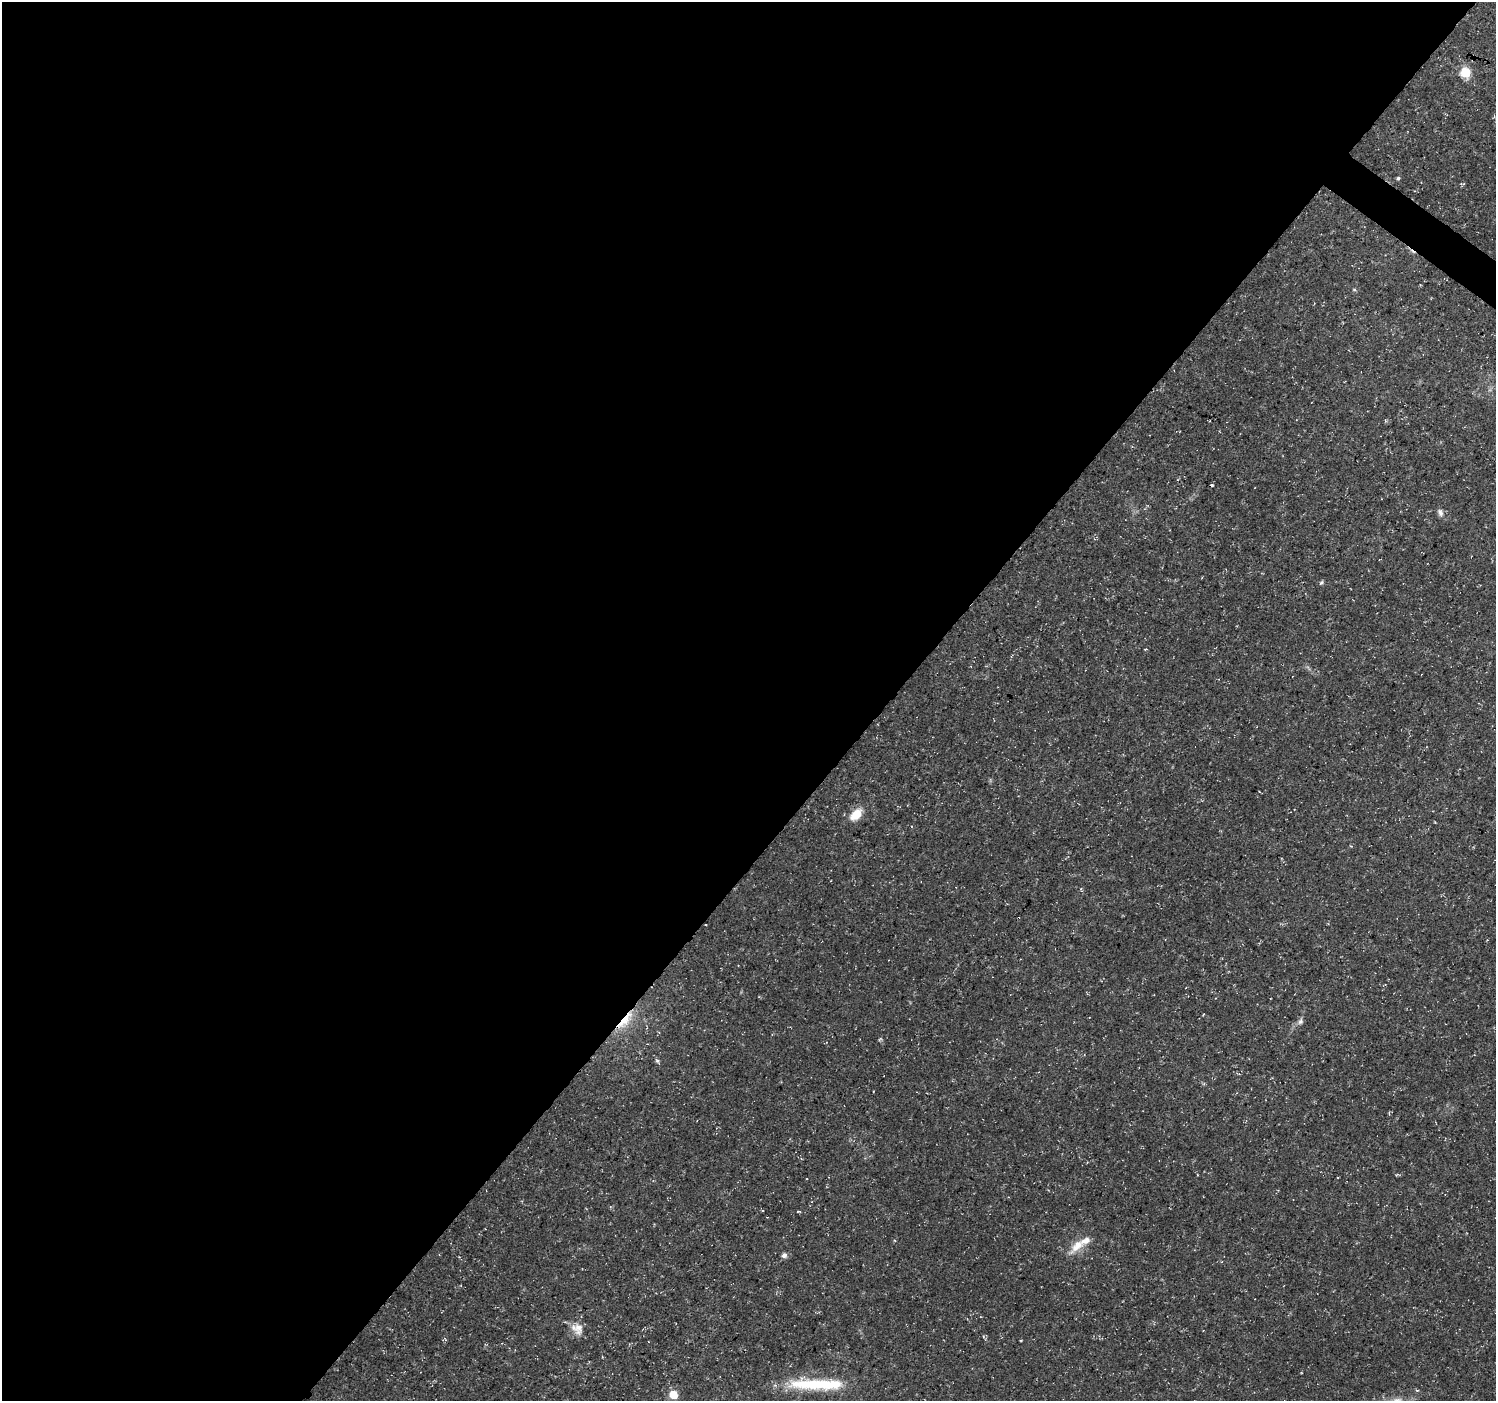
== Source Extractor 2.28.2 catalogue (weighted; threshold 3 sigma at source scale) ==
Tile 5 of 4 x 4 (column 1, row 2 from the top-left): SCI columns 1-1494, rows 2974-4372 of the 5980 x 6015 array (HDU 1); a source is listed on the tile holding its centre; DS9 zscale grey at full resolution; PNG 1498 x 1403 px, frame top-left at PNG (2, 2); no overlay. Shown black and unused: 60% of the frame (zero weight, under 3 of 5 exposures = <1% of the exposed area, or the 3 px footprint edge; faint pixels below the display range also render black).
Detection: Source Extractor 2.28.2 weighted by HDU 2 'WHT'; one run over the whole footprint, this tile lists its part. Background 0.0541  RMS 0.0028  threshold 0.0125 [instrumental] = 3 sigma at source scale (4.5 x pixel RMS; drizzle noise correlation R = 1.50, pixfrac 1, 0.0396/0.0396 arcsec/px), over >= 5 px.
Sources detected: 21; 1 inside a brighter object's white glare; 1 cosmic-ray / hot-pixel residue — not listed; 1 inside a brighter listed object's ellipse — not listed separately; the other 18 listed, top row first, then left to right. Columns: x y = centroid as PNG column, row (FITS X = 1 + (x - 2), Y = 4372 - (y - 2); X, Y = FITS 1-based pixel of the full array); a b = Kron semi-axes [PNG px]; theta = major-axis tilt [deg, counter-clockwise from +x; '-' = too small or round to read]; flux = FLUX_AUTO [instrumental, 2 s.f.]
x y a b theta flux
1465 72 6 5 - 18
1398 178 4 4 - 0.42
1354 290 6 4 -1 0.34
1440 512 11 6 -66 1.1
1321 583 6 5 - 0.49
856 815 18 11 43 4.3
1081 889 7 3 -82 0.31
625 1021 31 9 51 6.7
1300 1021 8 7 - 0.87
657 1061 6 4 -48 0.52
799 1211 6 3 0 0.3
894 1240 4 3 - 0.22
1077 1246 26 11 46 4.5
784 1255 7 6 - 0.97
577 1329 18 15 -46 3.3
818 1384 72 13 -1 18
1417 1390 5 4 - 0.37
673 1395 6 6 - 8.1
Overlapping masked pixels (flux is a lower limit): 1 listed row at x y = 625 1021